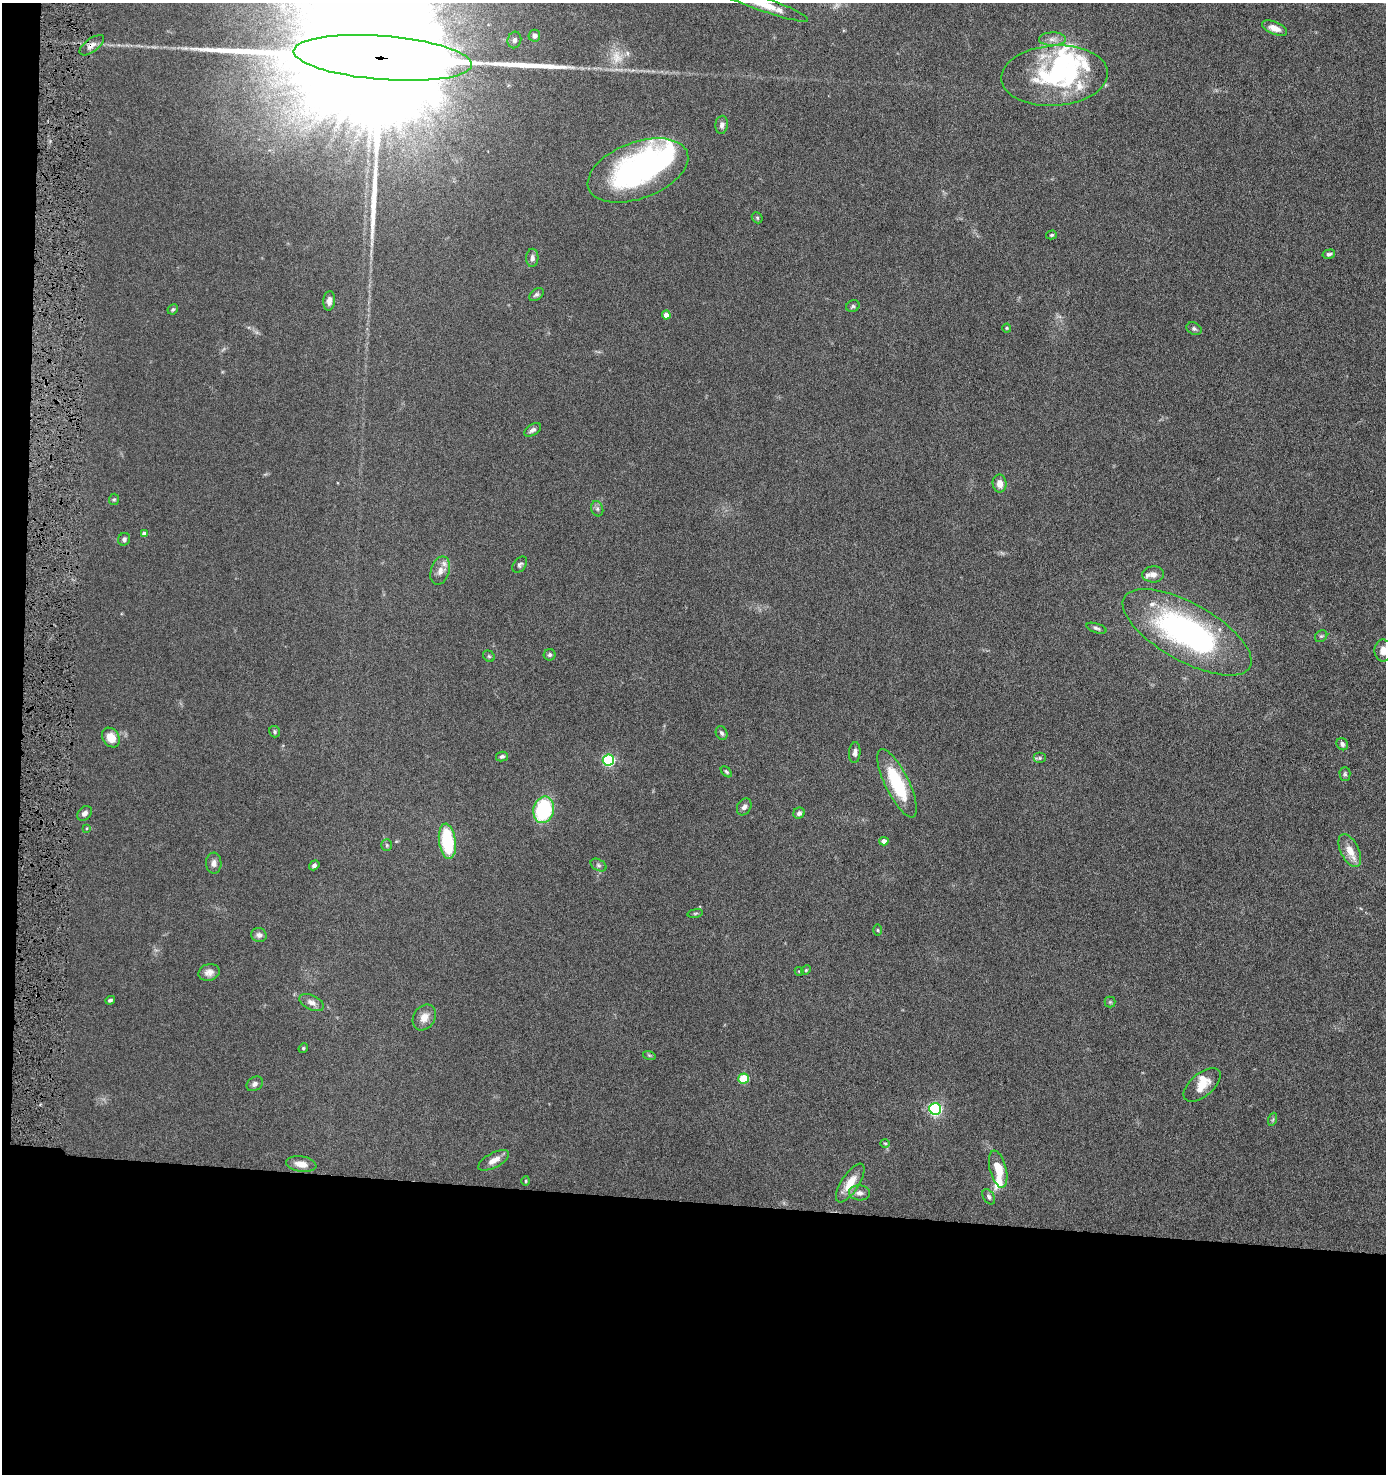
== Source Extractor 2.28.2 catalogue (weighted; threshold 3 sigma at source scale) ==
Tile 7 of 3 x 3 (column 1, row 3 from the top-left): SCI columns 111-1494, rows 5-1476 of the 4507 x 4427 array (HDU 1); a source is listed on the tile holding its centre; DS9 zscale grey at full resolution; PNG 1388 x 1476 px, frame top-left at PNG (2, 3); each listed source drawn as its Kron ellipse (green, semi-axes under 4 px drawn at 4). Shown black and unused: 20% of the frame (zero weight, under 6 of 11 exposures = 3% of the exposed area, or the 3 px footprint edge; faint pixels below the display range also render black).
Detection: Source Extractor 2.28.2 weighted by HDU 2 'WHT'; one run over the whole footprint, this tile lists its part. Background 0.0677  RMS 0.0054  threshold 0.022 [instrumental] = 3 sigma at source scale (4.09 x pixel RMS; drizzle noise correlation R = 1.36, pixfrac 0.8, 0.05/0.05 arcsec/px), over >= 5 px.
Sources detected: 95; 4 inside a brighter object's white glare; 1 long thin detection or spike segment (spike, bleed or trail) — neither listed nor drawn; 6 inside a brighter listed object's ellipse — not listed separately; the other 84 listed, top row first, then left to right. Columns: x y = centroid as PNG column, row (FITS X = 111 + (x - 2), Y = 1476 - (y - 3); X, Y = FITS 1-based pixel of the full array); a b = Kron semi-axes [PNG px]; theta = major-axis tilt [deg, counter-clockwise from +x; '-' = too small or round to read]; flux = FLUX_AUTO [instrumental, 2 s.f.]
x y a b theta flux
760 3 51 7 -20 14
1274 28 13 6 -22 4.1
534 36 6 5 - 2.2
1052 39 13 7 1 3
514 40 8 6 77 1.9
92 45 14 6 37 2.8
383 58 89 22 -5 86000
1055 76 53 30 4 59
722 125 9 6 81 2.1
638 170 52 28 20 110
757 218 6 5 - 0.71
1051 235 5 4 - 0.73
1329 254 6 4 13 1.2
532 258 9 6 87 1.7
536 295 8 5 38 1.1
329 301 10 6 84 2.5
853 306 7 5 27 0.97
173 309 5 4 - 0.82
666 315 4 4 - 5
1007 328 4 4 - 0.54
1194 329 8 6 -29 1.2
533 430 9 5 32 1.5
1000 483 9 7 -81 4.1
114 499 5 5 - 0.8
597 509 8 6 -70 1.2
144 534 4 4 - 2.2
124 539 6 6 - 1.3
520 565 9 6 50 1.2
440 571 14 9 71 4
1153 574 11 8 3 2.9
1096 628 10 4 -18 1.2
1187 632 72 29 -29 130
1321 636 7 5 42 1
1383 651 11 8 89 3.7
550 655 6 6 - 1
489 656 6 5 - 0.75
275 732 6 5 - 0.89
722 733 7 5 -63 1.4
111 738 10 8 -57 7.5
1342 744 6 5 - 1.7
855 752 10 5 86 1.8
502 757 6 5 - 1.2
1040 758 6 5 - 0.95
608 760 5 5 - 57
726 772 6 4 -45 0.71
1345 774 7 5 -89 1
897 783 37 12 -64 29
744 807 9 6 60 2
544 810 13 10 77 44
85 813 8 6 44 1.9
799 813 6 5 - 1.7
87 828 4 3 - 0.4
447 841 18 8 -83 29
884 841 4 4 - 3
387 845 6 5 - 0.68
1350 850 17 9 -64 6.7
214 863 10 7 -88 2.3
314 865 5 4 - 1.4
598 865 8 5 -28 1.3
695 913 8 4 9 0.73
877 930 6 4 -89 0.56
259 935 8 7 - 1.9
806 970 5 4 - 0.55
799 971 4 3 - 0.47
209 972 11 8 15 2.9
110 1000 5 4 - 1
1110 1002 5 5 - 0.77
312 1003 13 7 -24 2.9
424 1017 14 10 57 5
303 1048 5 4 - 0.62
649 1055 6 4 -18 0.65
744 1079 5 5 - 20
255 1084 9 6 34 1.8
1202 1085 22 11 40 8.1
935 1109 6 5 - 81
1273 1119 7 4 71 0.8
885 1143 4 3 - 0.45
494 1160 17 7 28 4.3
301 1164 15 7 -9 4.9
998 1169 19 8 -75 9.5
526 1181 4 4 - 0.54
850 1183 22 9 57 8.6
860 1193 10 7 -4 2.7
989 1197 8 5 -58 1.2
Overlapping masked pixels (flux is a lower limit): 2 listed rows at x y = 92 45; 383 58
Isophote crosses this tile's border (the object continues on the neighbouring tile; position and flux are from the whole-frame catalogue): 3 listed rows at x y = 760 3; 383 58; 1383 651